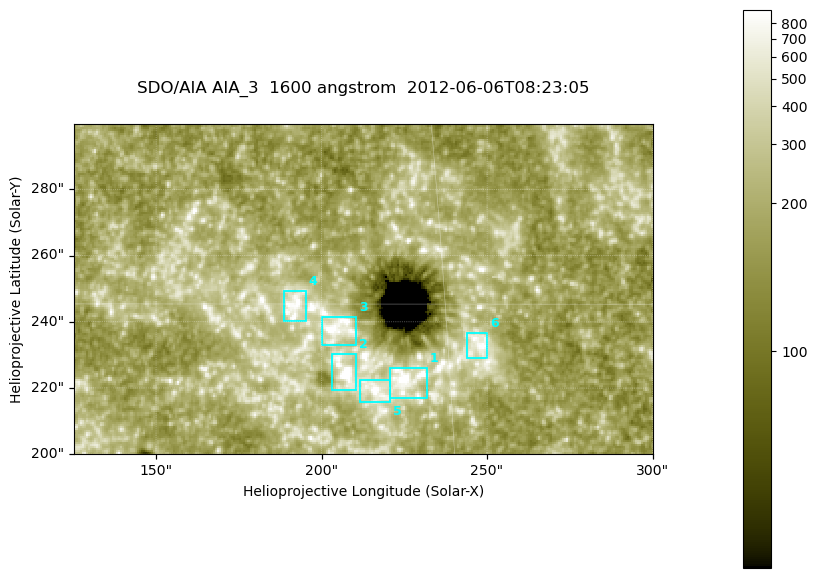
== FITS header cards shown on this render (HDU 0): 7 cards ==
TELESCOP= 'SDO/AIA '
INSTRUME= 'AIA_3   '
WAVELNTH=                 1600
WAVEUNIT= 'angstrom'
DATE-OBS= '2012-06-06T08:23:05.12'
CTYPE1  = 'HPLN-TAN'
CTYPE2  = 'HPLT-TAN'

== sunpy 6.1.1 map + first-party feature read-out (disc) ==
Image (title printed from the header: SDO/AIA AIA_3  1600 angstrom  2012-06-06T08:23:05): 287 x 164 px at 0.609 arcsec/px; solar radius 946 arcsec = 1552 px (partial field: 0.6% of the solar disc is inside the frame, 100% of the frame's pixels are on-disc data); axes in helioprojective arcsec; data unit not stated in the header (colour bar unlabelled)
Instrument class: DISC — disc imager (sunpy class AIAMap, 1600 A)
Bright regions (active regions / flare kernels): reference = the on-disc median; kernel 3 px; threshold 5 sigma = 352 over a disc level ~188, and >= 1.15x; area >= 47 px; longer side >= 3 px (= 1.8 arcsec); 6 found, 6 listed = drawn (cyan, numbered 1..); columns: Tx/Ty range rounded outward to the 2 arcsec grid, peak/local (2 s.f.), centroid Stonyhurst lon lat
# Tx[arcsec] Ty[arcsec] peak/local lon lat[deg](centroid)
1 220..232 216..226 7 +14 +14
2 202..212 218..232 8.4 +13 +14
3 200..212 232..242 6 +13 +15
4 188..196 240..250 4.8 +12 +15
5 210..222 216..224 5.4 +14 +13
6 244..250 228..238 4.9 +16 +14